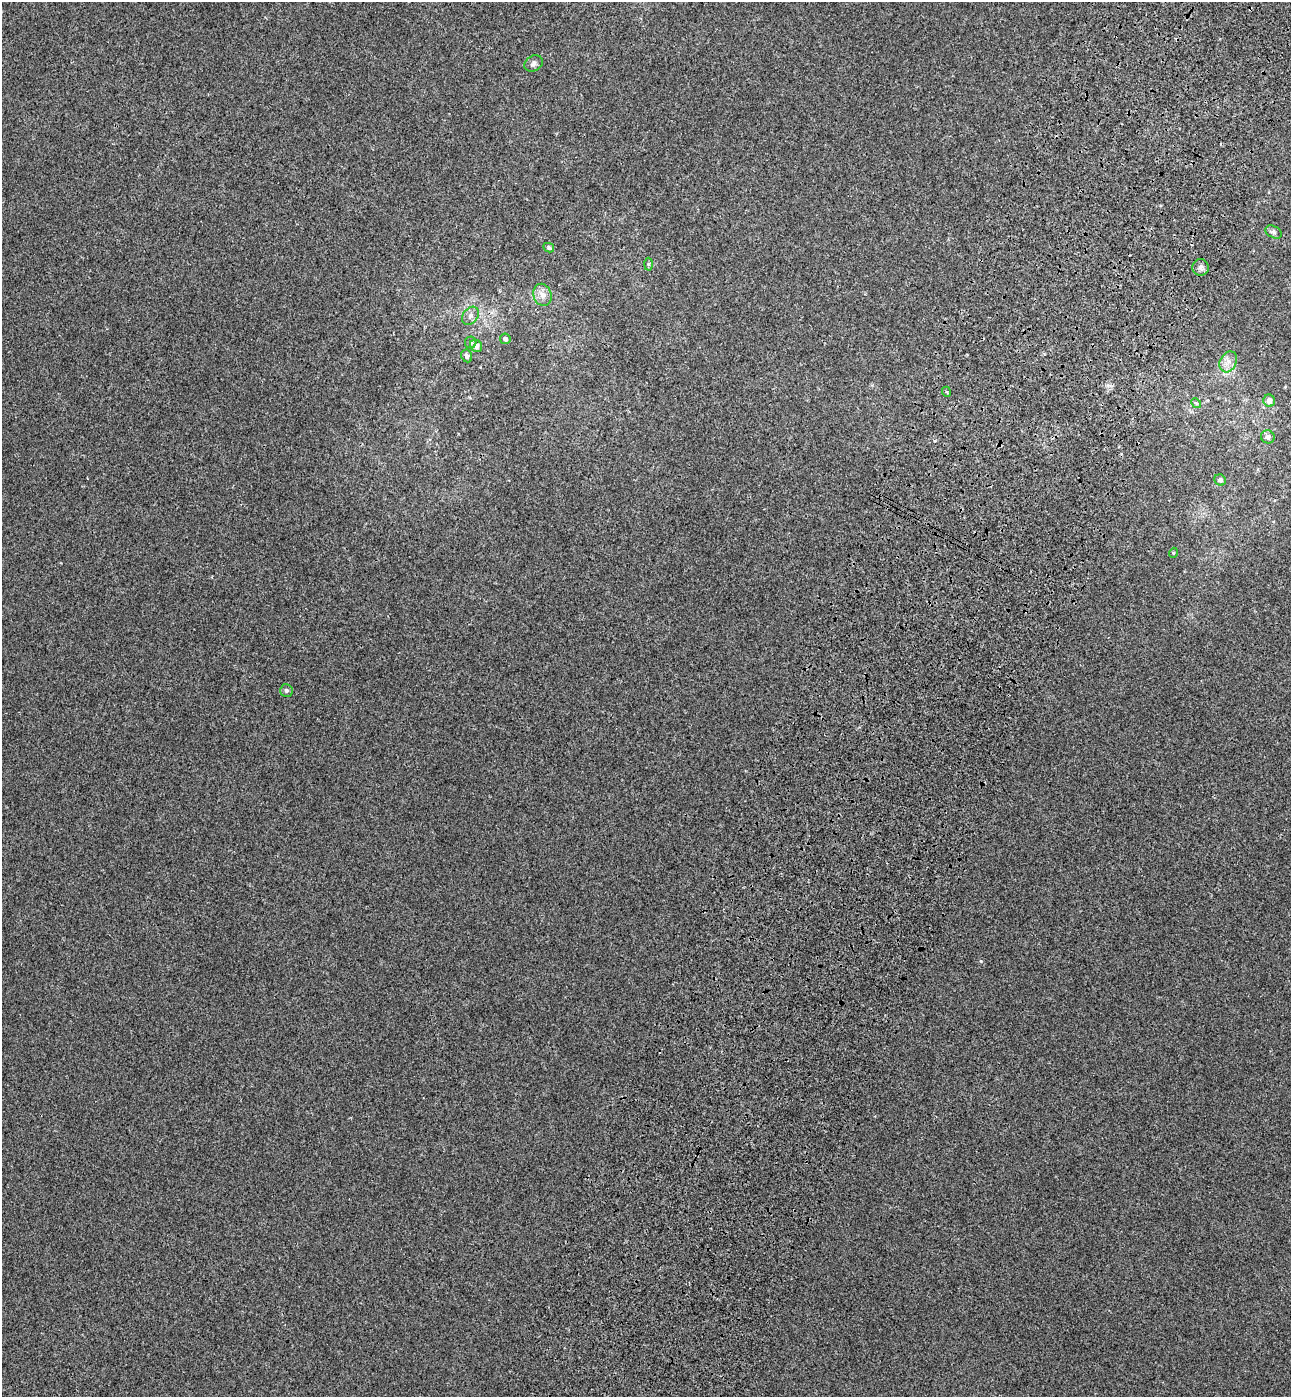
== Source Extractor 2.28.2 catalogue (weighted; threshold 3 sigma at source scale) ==
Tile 10 of 4 x 4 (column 2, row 3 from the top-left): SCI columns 1676-2964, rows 1463-2857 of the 5802 x 5712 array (HDU 1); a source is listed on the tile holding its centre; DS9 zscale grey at full resolution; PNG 1293 x 1399 px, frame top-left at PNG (2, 2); each listed source drawn as its Kron ellipse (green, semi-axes under 4 px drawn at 4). Shown black and unused: <1% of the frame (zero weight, under 3 of 4 exposures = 6% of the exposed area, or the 3 px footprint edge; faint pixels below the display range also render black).
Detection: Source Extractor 2.28.2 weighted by HDU 2 'WHT'; one run over the whole footprint, this tile lists its part. Background 5.32e-04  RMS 0.004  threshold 0.0179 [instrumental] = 3 sigma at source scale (4.5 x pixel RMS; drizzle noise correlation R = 1.50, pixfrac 1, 0.05/0.05 arcsec/px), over >= 5 px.
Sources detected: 19; all 19 listed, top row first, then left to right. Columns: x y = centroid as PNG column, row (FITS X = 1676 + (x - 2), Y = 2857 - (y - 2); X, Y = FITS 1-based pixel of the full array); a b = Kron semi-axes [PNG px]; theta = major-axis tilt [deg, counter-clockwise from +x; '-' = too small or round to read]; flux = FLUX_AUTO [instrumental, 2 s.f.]
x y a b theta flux
534 63 10 7 31 1.3
1274 232 9 5 -28 0.97
549 248 5 4 - 0.63
648 264 6 4 88 0.54
1201 267 8 8 - 1.4
542 295 11 9 -71 2.5
470 316 10 7 51 1.7
505 339 5 5 - 1.4
471 342 6 5 - 0.68
476 346 6 5 - 2.9
467 356 6 5 - 1.4
1228 362 11 8 63 2.6
947 392 5 3 - 0.36
1269 401 6 5 - 2.3
1196 403 5 4 - 0.5
1268 437 7 6 - 1.6
1220 480 6 5 - 1.1
1173 553 5 3 - 0.37
286 690 6 6 - 0.94
Unlisted compact peaks at least as high as the median listed source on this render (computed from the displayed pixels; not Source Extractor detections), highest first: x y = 980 961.